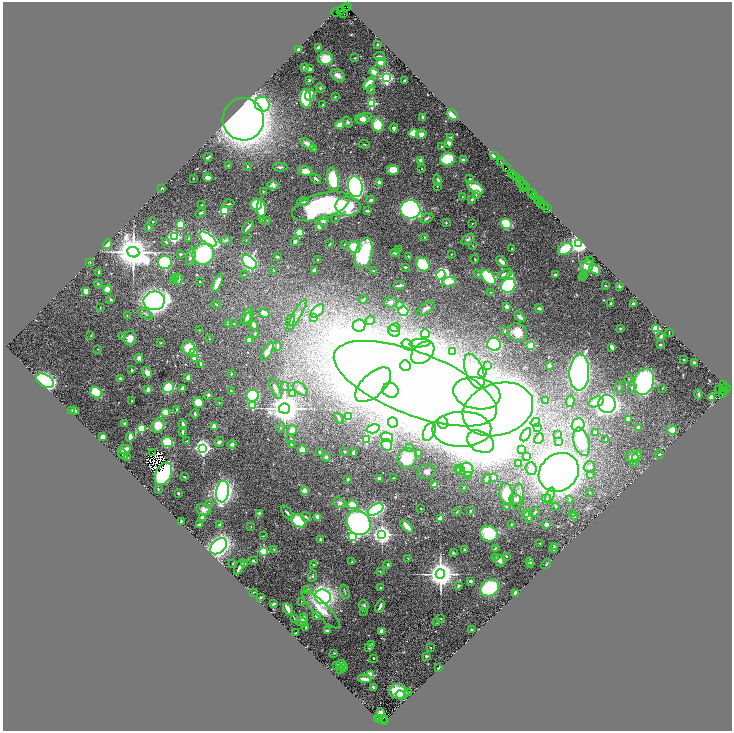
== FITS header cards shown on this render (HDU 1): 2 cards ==
NAXIS1  =                 1459
NAXIS2  =                 1458

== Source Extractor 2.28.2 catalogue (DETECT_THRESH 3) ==
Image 1459 x 1458 px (HDU 1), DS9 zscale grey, zoomed out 1/2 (1 PNG px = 2 x 2 image px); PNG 734 x 733 px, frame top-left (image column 2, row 1458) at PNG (3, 2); each listed source drawn as its Kron ellipse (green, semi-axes under 4 px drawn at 4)
Background 1.13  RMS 0.03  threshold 0.0914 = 3 sigma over >= 5 px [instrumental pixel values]
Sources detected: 578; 38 cannot appear on this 1/2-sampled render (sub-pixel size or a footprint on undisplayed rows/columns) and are neither listed nor drawn; of the other 540, the 500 brightest by FLUX_AUTO listed and drawn (40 fainter detections omitted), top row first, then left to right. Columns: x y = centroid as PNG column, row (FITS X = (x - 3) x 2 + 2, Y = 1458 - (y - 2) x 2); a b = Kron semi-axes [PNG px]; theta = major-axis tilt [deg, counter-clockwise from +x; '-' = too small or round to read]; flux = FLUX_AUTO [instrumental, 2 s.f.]
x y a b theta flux
345 7 3 2 - 66
347 7 2 1 - 50
341 10 3 1 - 120
335 12 4 2 - 310
344 14 2 1 - 78
378 45 3 2 - 4.3
318 48 3 3 - 13
299 49 4 2 - 18
380 56 5 2 - 7
355 58 2 2 - 3.6
326 59 7 6 - 88
381 63 4 3 - 110
304 67 3 2 - 15
309 69 4 2 - 23
374 72 4 3 - 68
338 75 8 5 -37 24
386 78 3 3 - 1500
309 80 3 2 - 5.7
405 81 2 2 - 8
369 84 7 3 51 140
320 88 4 3 - 6.7
371 89 4 2 - 4.3
310 95 6 4 65 24
335 97 4 3 - 4
306 99 9 5 -83 430
372 103 3 3 - 560
262 104 8 7 - 570
323 105 3 2 - 5.1
453 115 6 4 -44 120
423 117 3 3 - 11
364 118 8 5 26 31
243 119 21 20 - 6300
362 119 6 4 -11 27
348 122 6 4 -55 11
340 125 4 4 - 53
378 125 6 5 - 220
394 128 4 4 - 11
413 133 5 4 - 98
421 134 5 4 - 25
450 138 4 3 - 22
449 143 4 3 - 24
308 144 8 3 -33 25
364 144 5 2 - 4.7
442 147 3 2 - 3.8
313 149 2 2 - 15
494 155 3 2 - 49
208 157 4 2 - 14
448 159 7 6 - 210
463 160 4 3 - 22
421 161 4 4 - 22
500 161 2 1 - 66
501 163 4 1 - 160
228 166 3 2 - 3.3
247 166 3 3 - 5.6
280 167 7 3 -1 11
506 168 2 1 - 66
422 169 2 2 - 5.9
393 170 6 5 - 92
305 171 7 5 -11 46
512 173 2 1 - 120
513 176 4 2 - 230
193 178 2 2 - 3.5
208 178 5 3 - 29
517 178 4 2 - 280
316 179 6 2 -38 14
333 179 12 5 -80 330
470 179 4 3 - 5.9
438 180 6 4 -72 14
520 181 4 1 - 330
379 182 2 2 - 59
523 184 4 1 - 65
273 185 6 4 -6 17
437 186 2 2 - 5
355 187 10 7 -80 1300
524 187 3 1 - 290
526 187 3 2 - 260
162 188 3 2 - 7.4
476 188 9 5 -33 160
263 191 2 2 - 3.7
531 193 2 1 - 54
476 194 4 3 - 5.3
533 194 2 1 - 54
535 196 3 2 - 140
462 197 3 2 - 3.7
472 199 3 2 - 9.1
371 200 4 3 - 8.5
537 200 2 1 - 120
540 201 2 1 - 34
303 202 6 3 1 11
542 203 3 1 - 75
229 204 6 2 16 6.4
256 204 6 5 - 120
202 205 3 2 - 3.2
321 206 30 12 17 1400
348 206 12 9 -7 330
544 206 2 1 - 32
547 208 2 1 - 140
261 209 9 4 -86 260
410 209 10 9 - 2100
224 211 3 3 - 440
367 211 4 2 - 13
200 213 5 3 - 7.1
336 218 2 2 - 2.9
427 218 7 3 27 9.8
262 220 3 2 - 6
266 220 3 2 - 7.4
323 221 5 5 - 20
153 222 2 2 - 7
446 223 3 3 - 5.1
473 223 3 2 - 3.4
180 224 3 3 - 330
506 224 5 4 - 340
148 227 3 2 - 6.4
248 227 7 2 49 18
319 227 4 2 - 17
299 233 3 3 - 360
174 237 3 3 - 860
424 237 4 2 - 4
188 238 3 2 - 2.8
208 239 10 4 -38 1700
468 239 7 4 32 16
226 240 6 3 7 11
246 240 3 2 - 2.6
166 242 3 2 - 6.3
295 242 4 3 - 19
578 243 4 3 - 4000
107 244 5 4 - 24
330 244 4 2 - 4.6
344 244 3 2 - 3.8
473 246 2 2 - 2.5
354 247 7 5 -42 140
399 249 2 2 - 2.4
512 249 3 3 - 2.8
565 249 8 5 31 180
133 252 6 5 - 17000
395 253 5 3 - 10
180 254 2 2 - 15
203 254 11 10 - 470
364 254 16 8 76 500
451 254 2 2 - 3.6
408 256 2 2 - 5.3
191 257 9 3 77 15
277 257 3 2 - 8.9
475 259 4 2 - 3.8
318 260 2 2 - 9.6
590 260 2 2 - 9.6
249 262 8 5 -42 960
502 262 6 3 -42 25
90 263 3 2 - 2.5
165 263 7 6 - 330
423 265 7 6 - 300
587 265 6 6 - 51
405 267 2 2 - 6.1
595 269 6 4 -40 69
273 270 2 2 - 5.8
314 270 2 2 - 37
374 271 4 3 - 6.6
98 272 2 2 - 7.5
244 274 4 2 - 3.4
478 274 3 2 - 5
505 274 7 3 20 29
441 275 5 4 - 1400
510 275 2 2 - 77
555 275 3 2 - 13
585 276 3 3 - 4.8
488 277 9 5 -47 350
175 278 4 3 - 5.2
582 278 3 2 - 10
178 279 5 4 - 11
174 280 3 3 - 4.1
200 281 2 2 - 3.3
449 282 7 4 12 100
217 283 9 4 66 62
98 284 4 3 - 5.4
399 285 6 2 10 16
508 285 8 6 49 600
605 286 2 2 - 3.5
619 286 2 2 - 5.1
107 289 4 4 - 78
86 291 4 4 - 43
490 292 2 2 - 2.6
111 299 3 3 - 8.4
363 299 5 2 - 5.5
154 301 10 9 - 3700
390 302 6 5 - 17
611 303 3 2 - 10
216 304 4 2 - 5
399 304 4 3 - 12
633 304 2 2 - 44
507 307 2 2 - 60
100 308 2 2 - 3.7
539 308 4 3 - 11
425 309 11 5 36 33
317 311 8 4 43 100
403 311 5 4 - 610
264 313 5 4 - 44
145 314 8 3 -33 8.6
127 316 3 2 - 2.9
247 316 9 4 66 22
297 316 18 4 60 31
520 317 6 4 -45 14
249 318 7 3 69 7.9
313 318 3 3 - 29
291 320 6 4 68 12
370 321 5 2 - 5.4
228 324 3 3 - 6.4
234 324 3 2 - 2.8
254 325 5 3 - 19
359 326 6 6 - 87
395 328 5 4 - 34
620 328 3 2 - 4.7
655 329 3 3 - 410
200 330 2 2 - 2.5
394 331 6 5 - 190
505 331 4 3 - 5.2
518 332 10 8 -33 88
669 333 3 1 - 4.2
255 334 4 2 - 4.5
425 334 4 4 - 49
91 336 3 3 - 4
122 336 2 2 - 18
661 336 4 3 - 7.5
130 338 7 6 - 38
209 339 2 2 - 3.1
249 340 2 2 - 78
161 343 3 2 - 3.5
420 343 10 3 5 940
494 344 7 6 - 560
407 345 6 5 - 53
531 345 3 3 - 330
660 345 2 2 - 30
277 346 5 2 - 4.8
612 347 4 2 - 19
189 348 7 6 - 100
98 349 2 2 - 2.7
267 351 10 3 63 64
453 351 3 2 - 7.1
194 353 3 3 - 130
423 353 13 9 42 520
139 358 4 4 - 20
195 358 2 2 - 110
683 359 2 2 - 6.6
694 363 3 2 - 21
201 364 3 2 - 17
405 365 6 5 - 1200
488 365 3 2 - 3
549 366 2 2 - 52
132 370 3 3 - 6.5
474 371 18 8 -69 88
579 372 18 10 87 2100
147 373 6 4 -57 32
482 373 4 4 - 11
231 374 3 2 - 5.1
188 377 4 3 - 28
120 378 3 3 - 8.7
628 379 2 2 - 5.8
45 381 10 6 -30 1400
644 382 13 9 73 1500
415 384 86 31 -21 27000
723 384 3 2 - 75
373 385 22 11 43 940
285 387 4 2 - 5.4
619 387 5 3 - 8.2
632 387 5 4 - 11
168 388 5 5 - 520
275 388 11 4 -66 35
662 388 2 2 - 2.5
726 388 4 1 - 200
148 389 4 3 - 25
182 389 4 3 - 33
300 389 8 5 -38 32
719 389 2 2 - 4.1
391 390 8 7 - 880
231 391 3 3 - 4
96 392 6 5 - 360
723 392 2 1 - 140
725 392 3 3 - 440
293 393 3 2 - 44
477 393 24 15 -11 1300
699 394 5 3 - 8.9
723 394 3 2 - 180
209 395 2 2 - 33
253 396 6 6 - 450
711 397 2 2 - 110
132 401 3 2 - 2.5
546 401 2 2 - 17
570 401 6 4 81 45
198 402 5 5 - 88
596 402 8 5 19 91
219 403 4 2 - 3.3
607 404 9 8 - 2800
253 405 3 3 - 200
284 408 5 5 - 14000
177 409 3 2 - 5.4
498 409 36 26 17 980
74 410 4 3 - 22
71 411 2 2 - 61
165 412 3 2 - 190
195 414 4 3 - 9.3
348 416 3 3 - 330
339 418 6 3 -55 8.9
628 419 3 3 - 16
393 422 5 5 - 630
443 422 6 5 - 510
535 422 5 3 - 6
125 423 3 3 - 10
183 424 4 2 - 20
158 425 7 6 - 82
578 425 6 6 - 730
214 427 2 2 - 130
141 428 3 3 - 340
281 428 5 3 - 6.8
538 428 2 1 - 3
639 428 3 3 - 28
373 429 7 4 15 790
462 429 29 17 1 9700
292 430 5 4 - 54
672 430 5 4 - 60
182 432 4 3 - 8.9
429 432 9 5 65 1000
595 432 4 3 - 11
557 434 2 2 - 3.7
526 435 7 3 59 15
103 437 4 3 - 21
130 437 4 2 - 63
387 437 6 4 -18 200
291 438 3 3 - 4.5
539 438 5 2 - 18
366 439 3 3 - 410
606 440 2 2 - 2.7
187 441 2 2 - 3.8
167 442 5 5 - 280
219 442 5 4 - 19
480 442 14 10 -28 2100
559 442 4 3 - 7.1
581 442 14 7 -74 200
232 444 4 4 - 20
291 444 2 2 - 5.8
387 445 6 5 - 100
203 448 4 4 - 2400
409 448 2 2 - 3.3
125 449 6 3 9 40
521 449 4 3 - 6
302 450 4 4 - 45
152 452 2 1 - 3
319 452 3 2 - 6.6
345 452 3 2 - 8.5
353 452 4 3 - 12
418 453 3 2 - 21
123 454 6 3 -54 7.9
659 454 4 3 - 6.2
527 456 2 2 - 8.6
637 456 6 3 63 20
127 457 3 2 - 13
326 457 4 4 - 10
632 457 6 5 - 46
407 458 10 9 - 150
519 463 2 1 - 3.3
634 463 3 2 - 3.7
589 467 6 5 - 17
458 469 4 3 - 9
531 469 6 5 - 25
467 470 7 6 - 120
461 471 4 3 - 8.7
427 472 9 7 14 59
559 472 21 18 38 6300
163 474 12 7 63 640
590 475 2 2 - 15
468 476 4 3 - 11
184 477 3 2 - 5.2
494 477 3 2 - 34
393 478 2 2 - 10
348 479 2 2 - 12
379 479 3 3 - 26
486 479 5 2 - 14
435 485 3 2 - 120
463 487 4 2 - 3.9
158 489 3 2 - 3.9
305 491 2 2 - 110
222 492 11 6 83 2300
590 492 2 2 - 3.4
178 493 2 2 - 7.9
506 494 10 7 -76 130
550 495 8 4 73 16
518 496 12 6 83 28
546 498 5 3 - 8.8
515 499 6 5 - 15
570 500 2 2 - 6.4
209 503 3 2 - 4
340 503 6 5 - 17
352 505 5 4 - 98
556 506 2 2 - 4.7
507 507 4 3 - 4.8
421 508 2 2 - 3.6
376 509 8 5 28 1400
204 510 8 5 -11 30
470 511 3 2 - 14
457 512 4 3 - 5.8
535 512 5 3 - 7.8
259 513 4 3 - 8.5
287 513 8 3 -51 12
526 513 4 3 - 27
572 514 4 3 - 20
575 516 4 4 - 7.1
203 517 2 2 - 110
306 517 5 4 - 11
318 517 4 3 - 45
529 517 6 4 -78 20
440 519 3 3 - 42
181 521 2 2 - 3.3
298 521 8 5 -39 240
359 523 13 11 -52 1400
511 524 2 2 - 3.5
546 524 3 3 - 28
199 525 2 2 - 35
220 525 3 3 - 15
407 526 8 3 -46 56
251 527 2 1 - 3.2
382 534 4 4 - 3200
489 534 9 7 -23 360
263 536 2 2 - 2.6
353 536 3 3 - 720
320 539 3 2 - 7.4
540 543 2 1 - 3.5
219 546 10 6 40 2000
554 546 3 2 - 5.4
495 548 3 2 - 4.7
554 548 4 2 - 12
274 549 2 2 - 5
465 550 3 3 - 6.1
264 551 3 3 - 510
453 553 3 3 - 6.2
506 556 2 2 - 6.1
495 557 3 2 - 2.5
408 558 2 2 - 3.3
253 561 3 3 - 7.9
500 561 6 5 - 20
530 561 3 3 - 15
352 562 2 2 - 18
245 563 2 2 - 2.6
233 564 2 1 - 2.8
531 564 3 2 - 10
546 564 5 1 - 3.2
314 565 3 2 - 6.6
388 565 3 3 - 6
239 567 8 2 63 23
380 572 3 2 - 3.8
440 574 4 4 - 11000
312 576 6 3 72 7.5
470 581 3 2 - 19
458 586 4 3 - 6.5
380 587 2 2 - 7.7
490 588 10 8 28 400
308 590 4 3 - 6.2
254 592 2 1 - 2.7
345 592 7 3 -71 7.8
515 593 3 2 - 19
260 597 3 2 - 4.8
323 597 8 7 - 1400
301 601 3 2 - 2.8
274 604 3 2 - 9.9
364 606 6 4 -68 12
380 606 6 2 67 17
288 609 6 3 -60 42
321 609 26 7 -45 110
364 611 3 2 - 2.7
317 616 2 2 - 85
294 618 2 1 - 2.8
303 618 5 4 - 31
441 618 3 2 - 3.9
302 622 6 3 -15 11
437 623 3 3 - 3.8
306 627 2 2 - 4.5
472 630 3 2 - 33
327 631 4 3 - 26
382 631 3 3 - 65
296 633 3 1 - 5.1
371 644 3 2 - 9.1
369 648 2 2 - 18
430 648 2 2 - 2.5
334 653 3 2 - 3.3
426 656 3 2 - 9.7
374 658 2 2 - 9.3
337 665 4 2 - 4.1
341 665 5 3 - 16
343 667 5 2 - 5.9
439 668 3 1 - 3.8
340 669 2 2 - 3.3
370 675 3 3 - 280
364 679 6 3 -7 37
373 687 3 2 - 10
399 692 9 7 -19 220
408 692 3 2 - 3.9
400 694 4 4 - 58
381 712 3 3 - 16
384 718 2 1 - 240
378 719 3 1 - 260
380 719 2 1 - 96
382 720 3 1 - 270
384 720 3 1 - 260
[40 fainter detections neither listed nor drawn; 38 sub-pixel or undisplayed-footprint detections neither listed nor drawn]